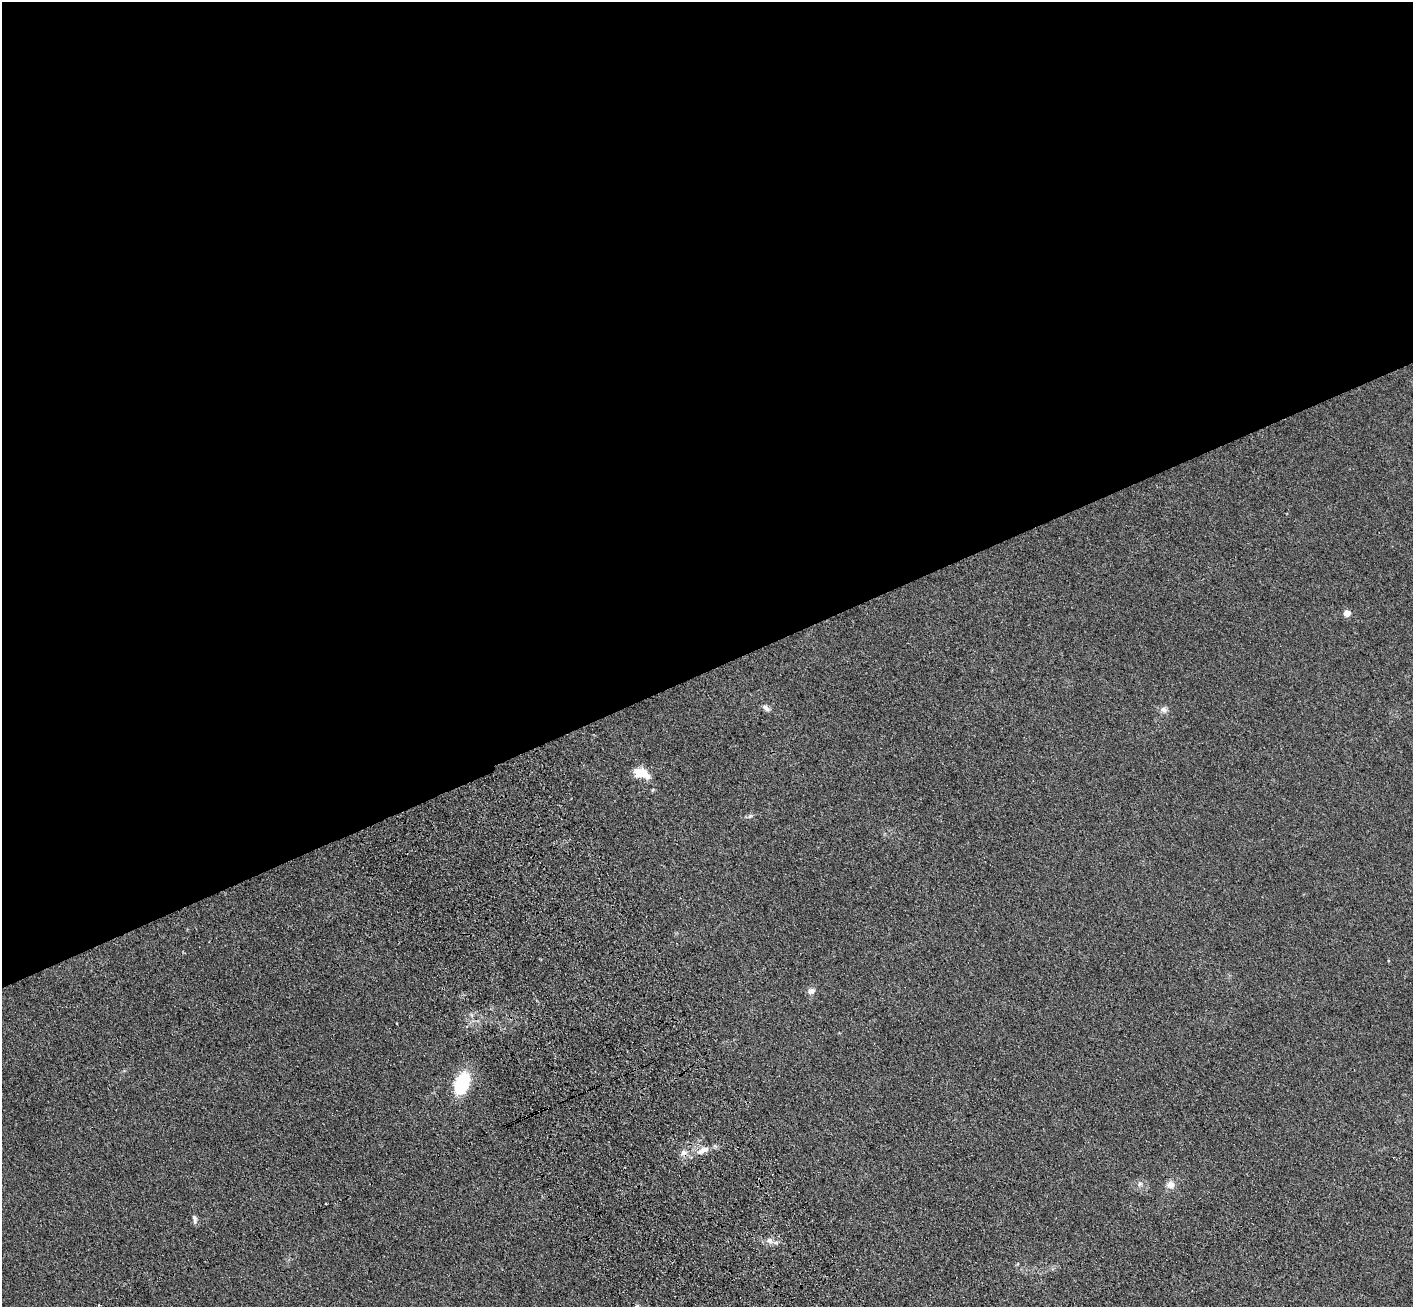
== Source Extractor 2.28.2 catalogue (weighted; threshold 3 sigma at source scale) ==
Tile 2 of 4 x 4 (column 2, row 1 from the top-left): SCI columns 1519-2929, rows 4126-5430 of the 5856 x 5772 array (HDU 1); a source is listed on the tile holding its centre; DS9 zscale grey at full resolution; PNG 1415 x 1309 px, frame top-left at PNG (2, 2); no overlay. Shown black and unused: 52% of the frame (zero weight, under 3 of 4 exposures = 6% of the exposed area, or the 3 px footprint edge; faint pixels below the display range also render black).
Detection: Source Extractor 2.28.2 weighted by HDU 2 'WHT'; one run over the whole footprint, this tile lists its part. Background 0.095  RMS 0.0072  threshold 0.0323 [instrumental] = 3 sigma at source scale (4.5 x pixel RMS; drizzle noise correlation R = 1.50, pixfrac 1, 0.05/0.05 arcsec/px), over >= 5 px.
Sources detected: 17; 1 cosmic-ray / hot-pixel residue — not listed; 2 inside a brighter listed object's ellipse — not listed separately; the other 14 listed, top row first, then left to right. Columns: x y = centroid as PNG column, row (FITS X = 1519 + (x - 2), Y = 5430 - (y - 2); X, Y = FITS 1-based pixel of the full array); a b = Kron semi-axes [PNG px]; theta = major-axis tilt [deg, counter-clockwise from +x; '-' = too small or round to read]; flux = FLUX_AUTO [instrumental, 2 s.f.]
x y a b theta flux
1347 613 5 4 - 9.7
766 708 11 6 -44 2.5
1164 710 10 8 -6 2.9
640 772 16 11 3 10
750 816 8 4 37 1.3
811 991 10 8 6 3.2
461 1083 22 13 69 37
702 1150 13 7 39 5
683 1152 9 7 46 3
1140 1184 7 6 - 1.8
1170 1185 10 9 - 4.8
195 1219 13 5 -78 2.3
769 1240 10 8 -13 3.7
99 1305 3 2 - 1.1